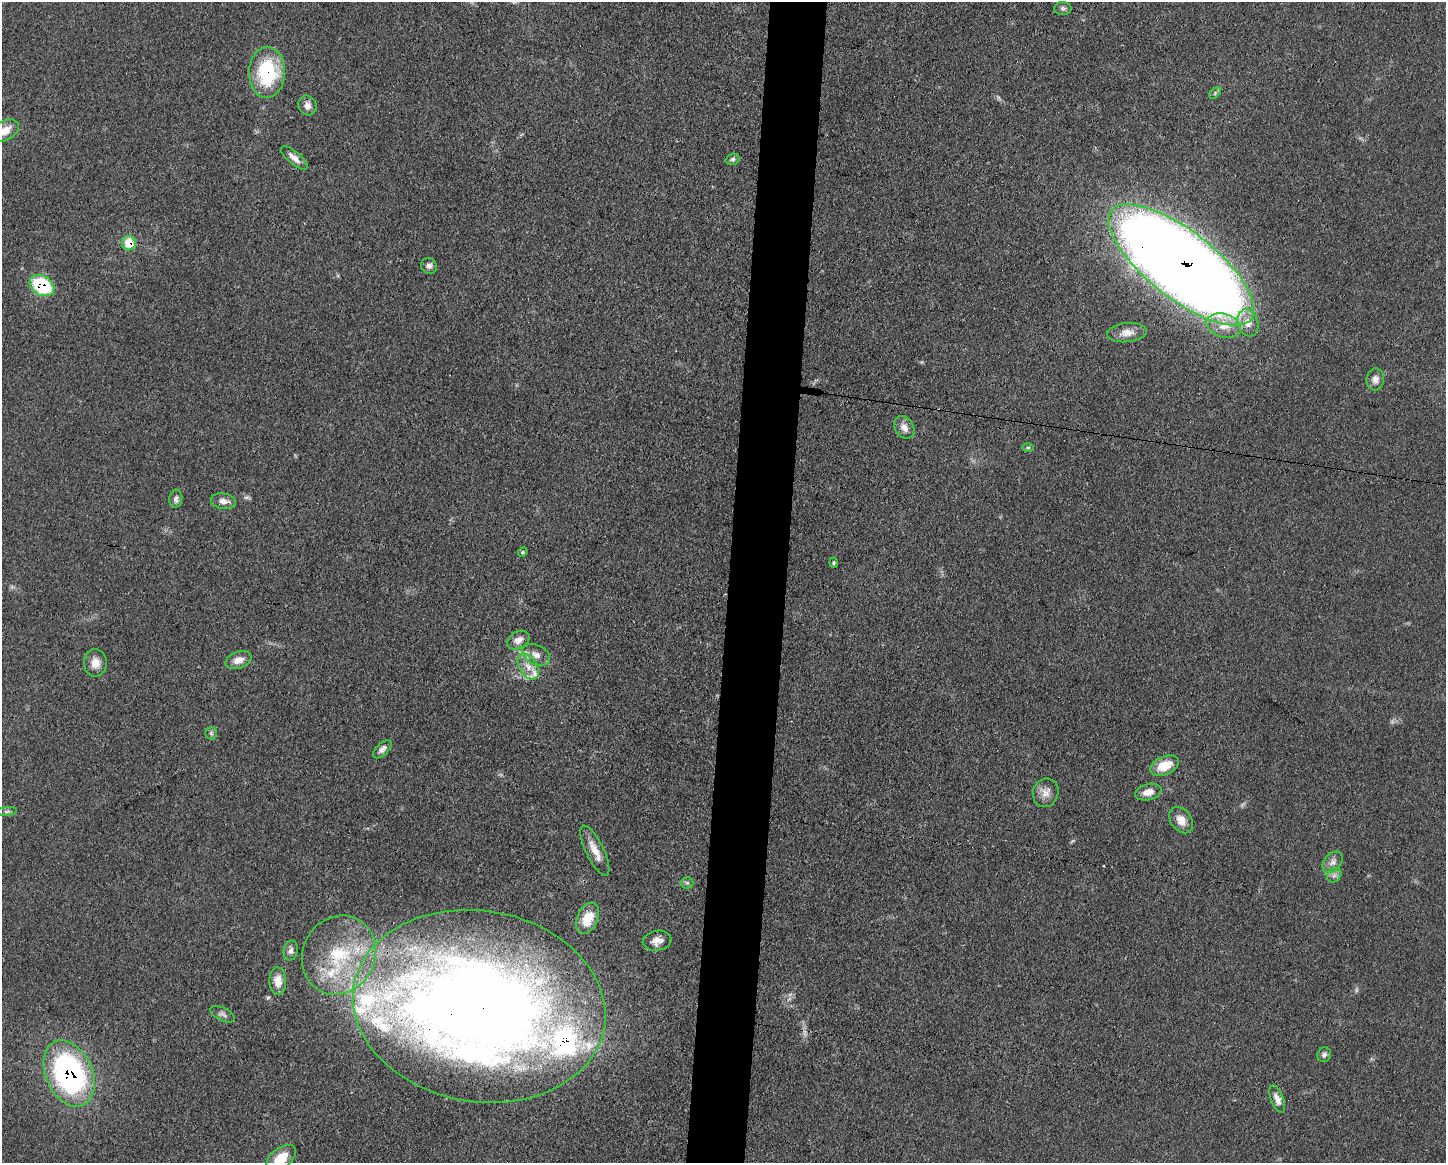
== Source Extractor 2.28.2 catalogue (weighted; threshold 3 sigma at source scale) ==
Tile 8 of 3 x 4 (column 2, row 3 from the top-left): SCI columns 1559-3002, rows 1165-2325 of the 4669 x 4656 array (HDU 1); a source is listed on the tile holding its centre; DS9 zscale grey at full resolution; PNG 1448 x 1165 px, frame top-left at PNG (2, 2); each listed source drawn as its Kron ellipse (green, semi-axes under 4 px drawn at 4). Shown black and unused: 4% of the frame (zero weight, under 3 of 4 exposures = <1% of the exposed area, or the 3 px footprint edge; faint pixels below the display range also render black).
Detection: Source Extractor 2.28.2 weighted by HDU 2 'WHT'; one run over the whole footprint, this tile lists its part. Background 0.0609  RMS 0.0043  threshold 0.0192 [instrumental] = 3 sigma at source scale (4.5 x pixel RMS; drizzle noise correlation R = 1.50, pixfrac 1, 0.05/0.05 arcsec/px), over >= 5 px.
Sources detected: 60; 2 too faint to see at this stretch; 1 inside a brighter object's white glare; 1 cosmic-ray / hot-pixel residue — neither listed nor drawn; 8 inside a brighter listed object's ellipse — not listed separately; the other 48 listed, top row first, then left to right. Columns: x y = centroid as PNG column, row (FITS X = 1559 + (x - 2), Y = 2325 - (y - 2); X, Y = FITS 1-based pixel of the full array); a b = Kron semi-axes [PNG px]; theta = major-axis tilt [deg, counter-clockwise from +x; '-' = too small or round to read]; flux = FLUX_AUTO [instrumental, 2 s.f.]
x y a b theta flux
1063 8 8 6 0 1.1
267 72 25 18 89 33
1215 93 7 4 46 0.77
307 105 10 9 - 3.1
5 131 15 9 29 5
294 158 16 6 -40 3.3
733 159 7 5 17 1
129 243 7 7 - 11
1181 265 88 33 -38 1100
429 266 8 7 - 1.6
42 285 13 9 -32 30
1248 323 14 10 -73 4.9
1224 326 17 12 -16 6.8
1127 333 20 9 6 4.1
1375 379 11 9 85 2.9
904 427 12 9 -56 3.2
1028 447 6 4 0 0.53
176 499 9 6 84 1.3
223 501 13 8 -10 3
523 552 5 4 - 0.53
834 563 5 3 - 0.55
518 640 12 8 29 3.1
536 655 15 9 -25 3.6
238 660 13 8 20 3.7
95 663 14 11 87 4.5
528 666 14 8 -57 4.4
211 733 6 6 - 0.92
382 749 11 6 45 1.9
1165 766 15 9 23 9.2
1148 792 13 8 14 4.3
1046 793 14 12 71 3.9
7 811 10 4 5 0.92
1181 820 14 10 -53 4.9
595 851 27 9 -64 5.8
1333 862 12 8 49 2.6
1334 875 8 6 45 1.5
687 883 6 5 - 0.94
588 918 16 10 66 9.6
657 941 14 10 8 3.5
291 951 10 7 78 1.9
339 955 40 36 62 41
278 981 14 8 -88 5
479 1006 127 95 -10 760
223 1014 13 6 -26 1.6
1324 1055 7 7 - 1.2
69 1073 35 23 -66 100
1277 1099 14 6 -69 3
281 1158 17 10 38 7.9
Overlapping masked pixels (flux is a lower limit): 6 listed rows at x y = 267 72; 129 243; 1181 265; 42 285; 479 1006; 69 1073
Isophote crosses this tile's border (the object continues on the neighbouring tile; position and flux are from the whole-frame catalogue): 2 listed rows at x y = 5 131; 281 1158